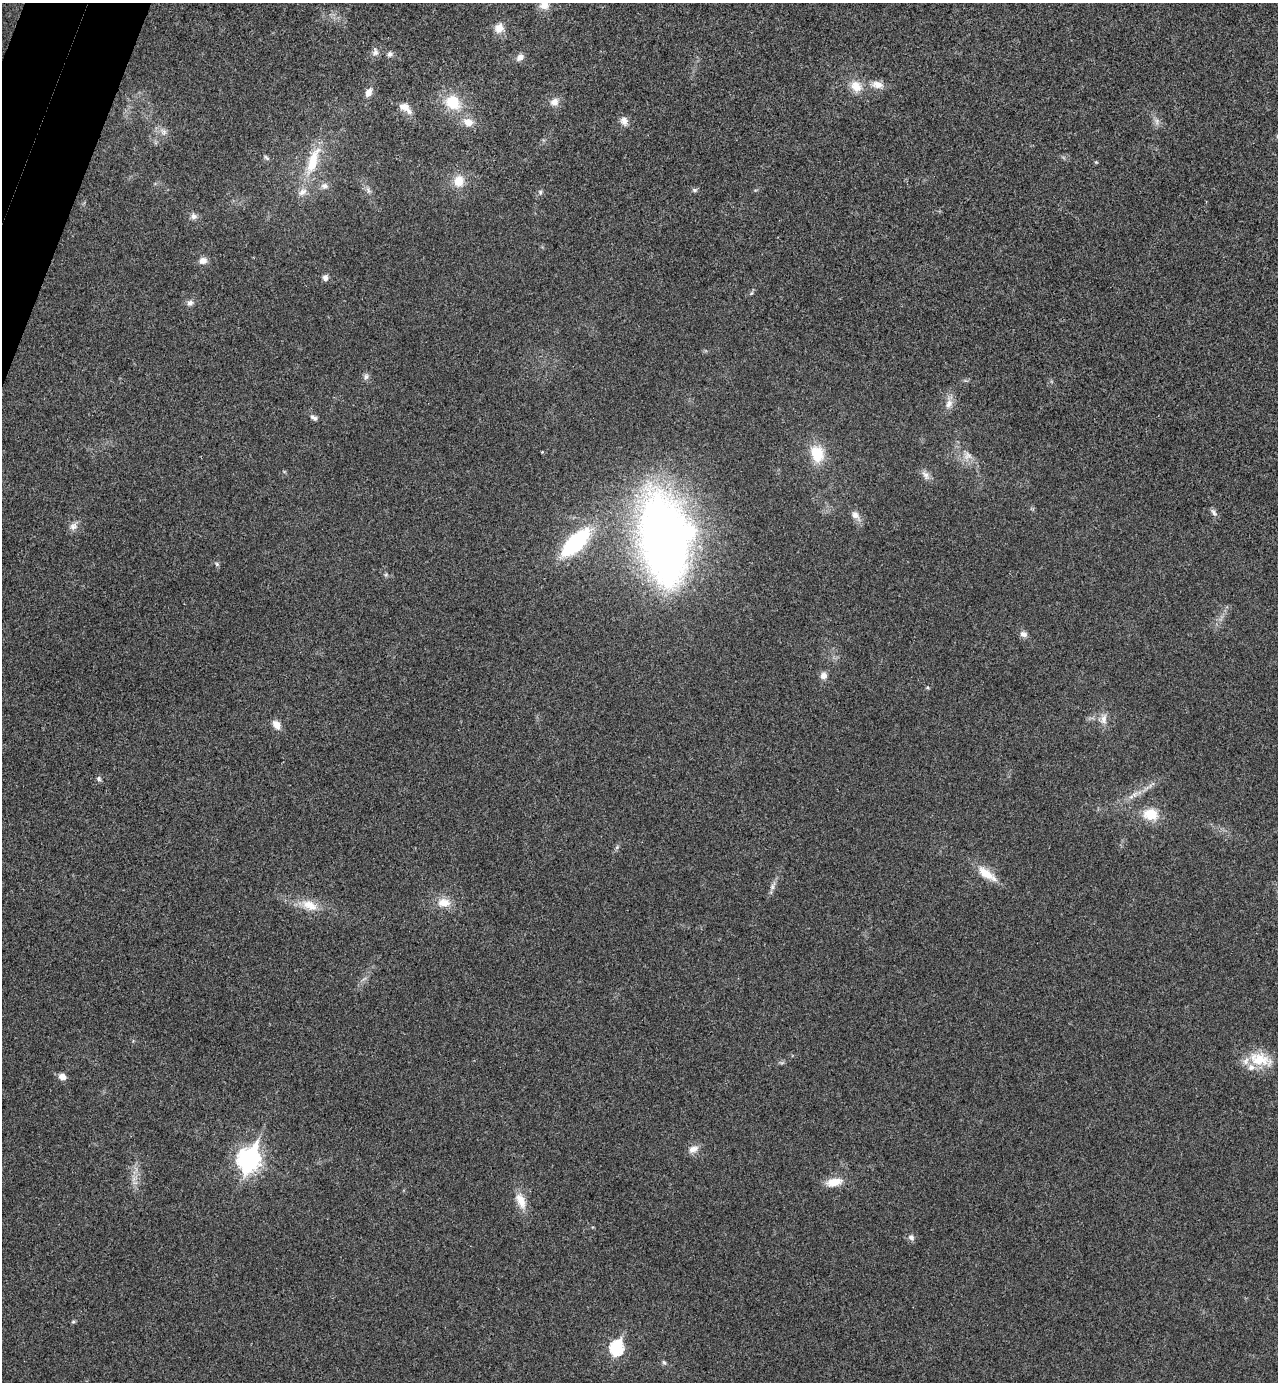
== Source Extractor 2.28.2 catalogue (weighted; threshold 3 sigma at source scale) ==
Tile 11 of 4 x 4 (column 3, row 3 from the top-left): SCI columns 2742-4017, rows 1410-2789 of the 5616 x 5577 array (HDU 1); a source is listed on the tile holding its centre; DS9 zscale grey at full resolution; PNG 1280 x 1384 px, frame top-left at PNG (2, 3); no overlay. Shown black and unused: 2% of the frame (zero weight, under 3 of 4 exposures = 6% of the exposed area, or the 3 px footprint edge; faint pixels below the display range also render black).
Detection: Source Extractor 2.28.2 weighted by HDU 2 'WHT'; one run over the whole footprint, this tile lists its part. Background 0.0456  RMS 0.0051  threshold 0.0229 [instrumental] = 3 sigma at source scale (4.5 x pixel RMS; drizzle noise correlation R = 1.50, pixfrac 1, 0.05/0.05 arcsec/px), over >= 5 px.
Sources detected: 65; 2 inside a brighter listed object's ellipse — not listed separately; the other 63 listed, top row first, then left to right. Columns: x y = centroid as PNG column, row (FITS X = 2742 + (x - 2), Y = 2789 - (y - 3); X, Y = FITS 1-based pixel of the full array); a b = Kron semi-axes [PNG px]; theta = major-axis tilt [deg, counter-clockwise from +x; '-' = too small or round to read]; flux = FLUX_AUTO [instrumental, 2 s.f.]
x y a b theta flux
544 5 13 11 9 4.9
499 28 12 10 66 4.8
375 52 10 9 - 2.4
390 54 8 7 - 1.6
520 57 10 7 37 2.7
878 85 15 9 -9 4.6
856 86 18 14 -46 7.3
368 92 11 7 65 3.2
453 102 20 16 -42 15
554 102 11 10 - 3.6
405 108 17 9 -38 5
624 121 11 9 -65 3.2
1157 121 9 4 -82 1.6
468 122 13 10 -19 5.4
163 131 10 7 -45 2.3
266 158 9 4 -45 0.91
313 161 40 13 71 18
1096 162 4 4 - 0.54
459 181 15 13 71 7.2
324 186 10 8 -2 2.4
368 190 10 4 -69 1.5
694 190 7 5 -21 1
540 192 6 5 - 0.96
194 216 9 8 - 2.2
203 261 9 8 - 3.2
325 278 8 7 - 1.9
190 303 9 7 39 2
366 377 9 6 87 1.6
949 404 13 9 65 3.8
314 418 9 5 -31 1.6
542 452 4 3 - 0.41
817 454 20 14 -74 14
968 456 12 11 - 4.2
925 475 16 7 -57 2.8
1214 512 11 6 -53 1.6
855 515 15 9 -51 3.4
73 526 11 10 - 2.9
664 539 72 39 -82 480
576 543 29 12 44 59
217 564 6 5 - 0.88
1023 634 9 7 -18 2.4
823 675 9 8 - 2.9
927 687 5 4 - 0.66
1104 719 16 9 80 3.9
276 725 11 7 -53 4.2
99 779 6 5 - 1.2
1135 794 10 6 27 2.4
1150 814 16 13 -6 12
617 847 7 4 72 0.88
986 874 29 10 -35 9.6
772 887 9 5 84 1.7
444 902 18 12 -3 7
309 905 25 13 -25 9.2
1260 1059 33 17 -16 15
62 1076 8 7 - 3.2
693 1149 15 9 20 3.5
249 1160 10 8 69 310
834 1182 21 10 13 7.4
521 1201 24 11 -68 7.3
911 1237 9 7 -24 1.8
73 1322 6 4 1 0.67
616 1348 8 7 - 63
664 1362 7 5 -66 0.9
Isophote crosses this tile's border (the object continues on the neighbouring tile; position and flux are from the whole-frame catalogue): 1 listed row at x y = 544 5